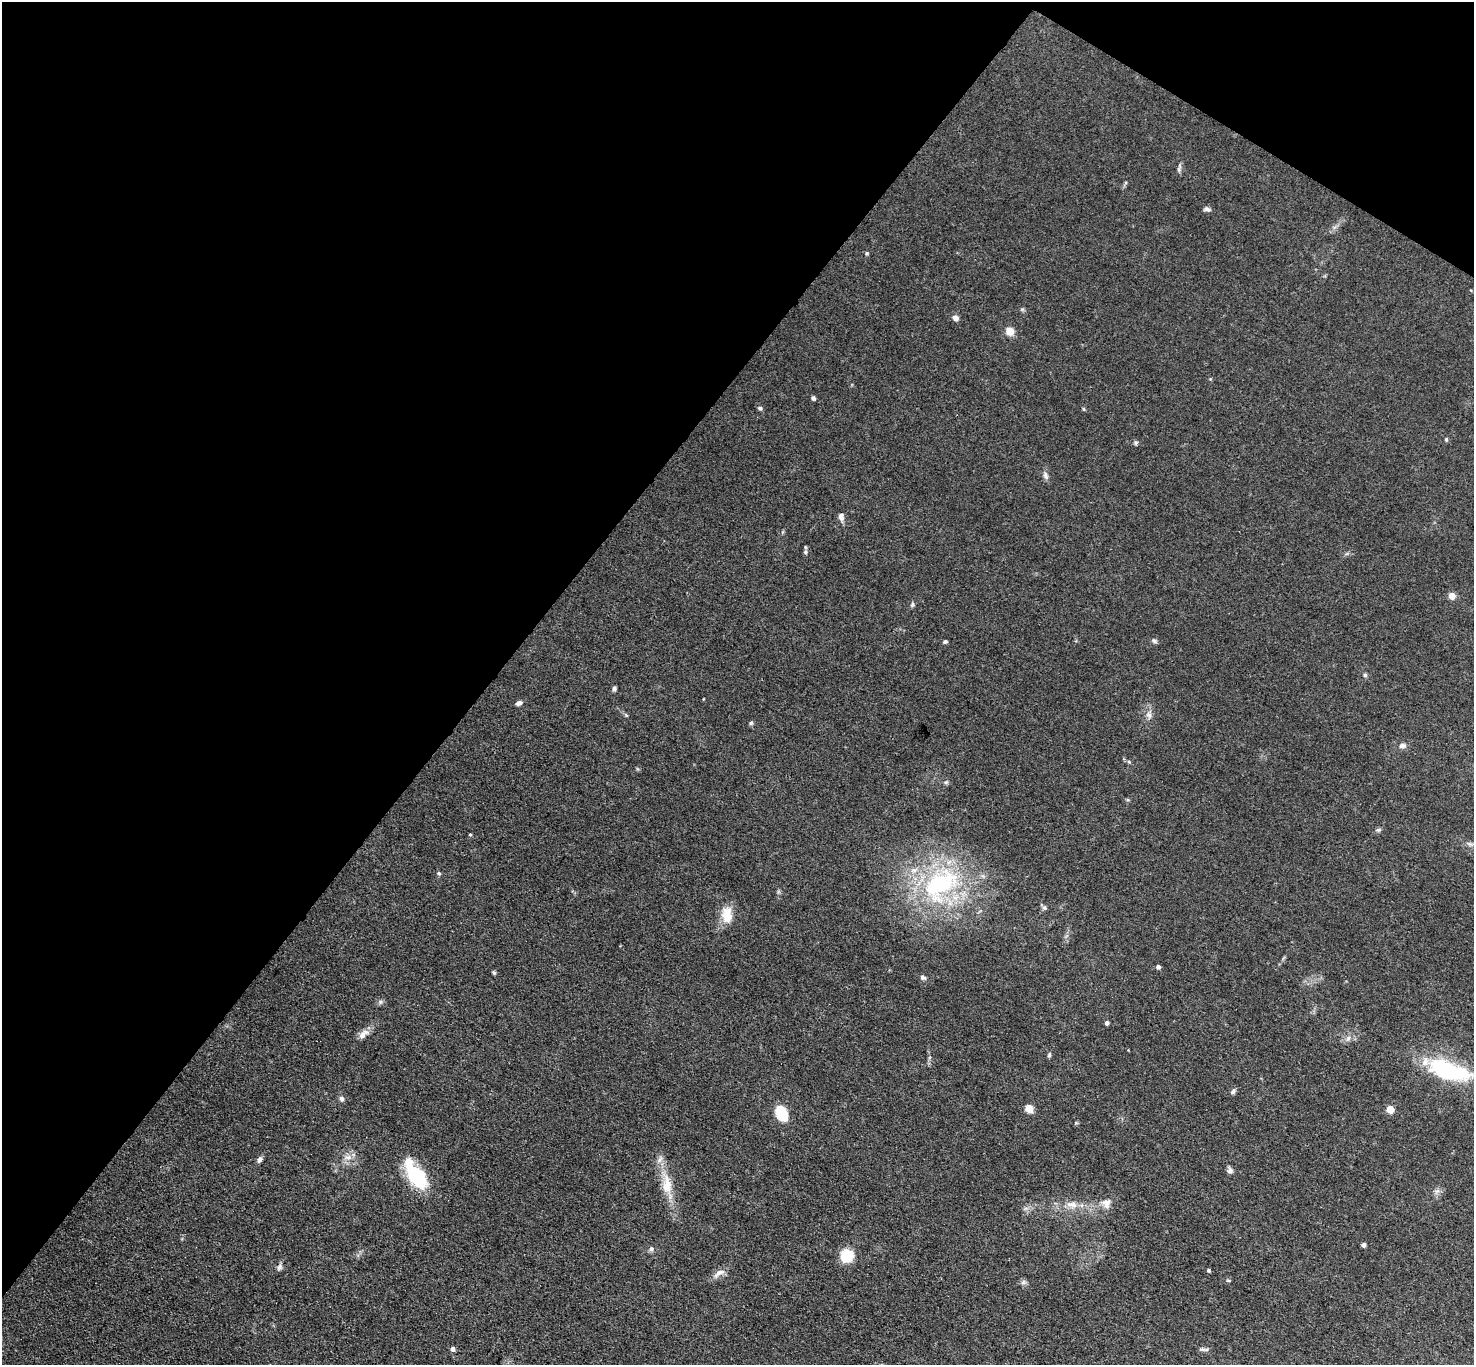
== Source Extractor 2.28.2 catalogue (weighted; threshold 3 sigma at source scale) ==
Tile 2 of 4 x 4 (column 2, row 1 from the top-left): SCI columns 1475-2946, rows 4242-5604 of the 5891 x 5898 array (HDU 1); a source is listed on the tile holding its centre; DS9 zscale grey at full resolution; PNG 1476 x 1367 px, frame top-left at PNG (2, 2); no overlay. Shown black and unused: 36% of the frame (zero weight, under 3 of 4 exposures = <1% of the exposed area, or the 3 px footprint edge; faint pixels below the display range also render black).
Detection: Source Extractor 2.28.2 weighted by HDU 2 'WHT'; one run over the whole footprint, this tile lists its part. Background 0.103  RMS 0.0069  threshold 0.0311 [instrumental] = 3 sigma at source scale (4.5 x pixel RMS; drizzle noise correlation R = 1.50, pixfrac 1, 0.05/0.05 arcsec/px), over >= 5 px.
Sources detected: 72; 1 inside a brighter object's white glare — not listed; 5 inside a brighter listed object's ellipse — not listed separately; the other 66 listed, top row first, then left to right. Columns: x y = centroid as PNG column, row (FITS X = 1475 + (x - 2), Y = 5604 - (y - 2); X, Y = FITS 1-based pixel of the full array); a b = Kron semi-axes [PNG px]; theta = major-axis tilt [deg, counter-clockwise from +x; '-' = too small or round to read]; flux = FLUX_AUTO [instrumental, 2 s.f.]
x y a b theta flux
1179 168 13 5 82 2
1207 209 9 5 -10 1.9
867 253 6 5 - 0.96
1022 309 6 5 - 1
955 318 6 6 - 3.6
1009 331 5 5 - 21
813 398 4 4 - 2.2
760 408 6 5 - 1.5
1083 409 6 4 -88 0.77
1446 439 6 4 -77 1
1136 443 6 6 - 1.3
1045 475 13 6 -69 2.6
841 517 11 7 -81 3.4
805 552 7 6 - 1.6
1452 596 5 4 - 12
912 605 7 6 - 1.4
1154 641 8 6 -29 1.5
945 642 5 4 - 1.2
1365 675 5 5 - 1.2
614 688 6 4 75 1.6
519 703 8 5 21 2.6
626 715 7 4 -45 1
1149 715 14 8 86 4.2
751 723 6 5 - 1.2
1402 746 10 7 7 2.6
1129 762 6 4 -20 0.97
946 782 6 5 - 1.2
1378 830 8 5 3 1.4
470 834 4 3 - 0.59
439 873 5 5 - 1.2
940 884 59 40 41 110
1044 907 6 6 - 1.6
727 915 24 14 -86 12
1158 967 4 4 - 2.3
494 973 6 4 -57 1
923 977 7 6 - 1.9
380 1002 8 6 15 1.7
1107 1023 4 4 - 2
363 1034 16 8 47 5.5
1348 1038 9 6 63 2.5
1049 1055 7 4 81 1.2
1449 1069 58 26 -9 64
1233 1091 8 6 51 1.8
342 1099 8 6 -85 2.1
1029 1108 5 5 - 24
1390 1109 5 5 - 19
782 1113 14 10 -65 25
348 1157 12 7 9 4.2
259 1159 7 5 54 2.5
1230 1170 8 7 - 2.2
417 1177 31 17 -51 41
667 1186 39 13 -80 18
1437 1191 8 5 44 2
1106 1203 15 13 32 6.1
1072 1204 16 9 -8 6.7
1025 1209 7 4 20 1.5
1363 1245 4 4 - 1.7
651 1249 7 6 - 1.7
846 1256 12 12 - 21
280 1267 10 7 71 2.2
1208 1270 4 3 - 1.1
719 1273 19 8 34 5.2
1228 1280 5 3 - 0.81
1023 1282 8 6 0 1.9
452 1349 5 4 - 3.2
1203 1349 10 5 -11 1.8
Overlapping masked pixels (flux is a lower limit): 1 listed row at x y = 417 1177